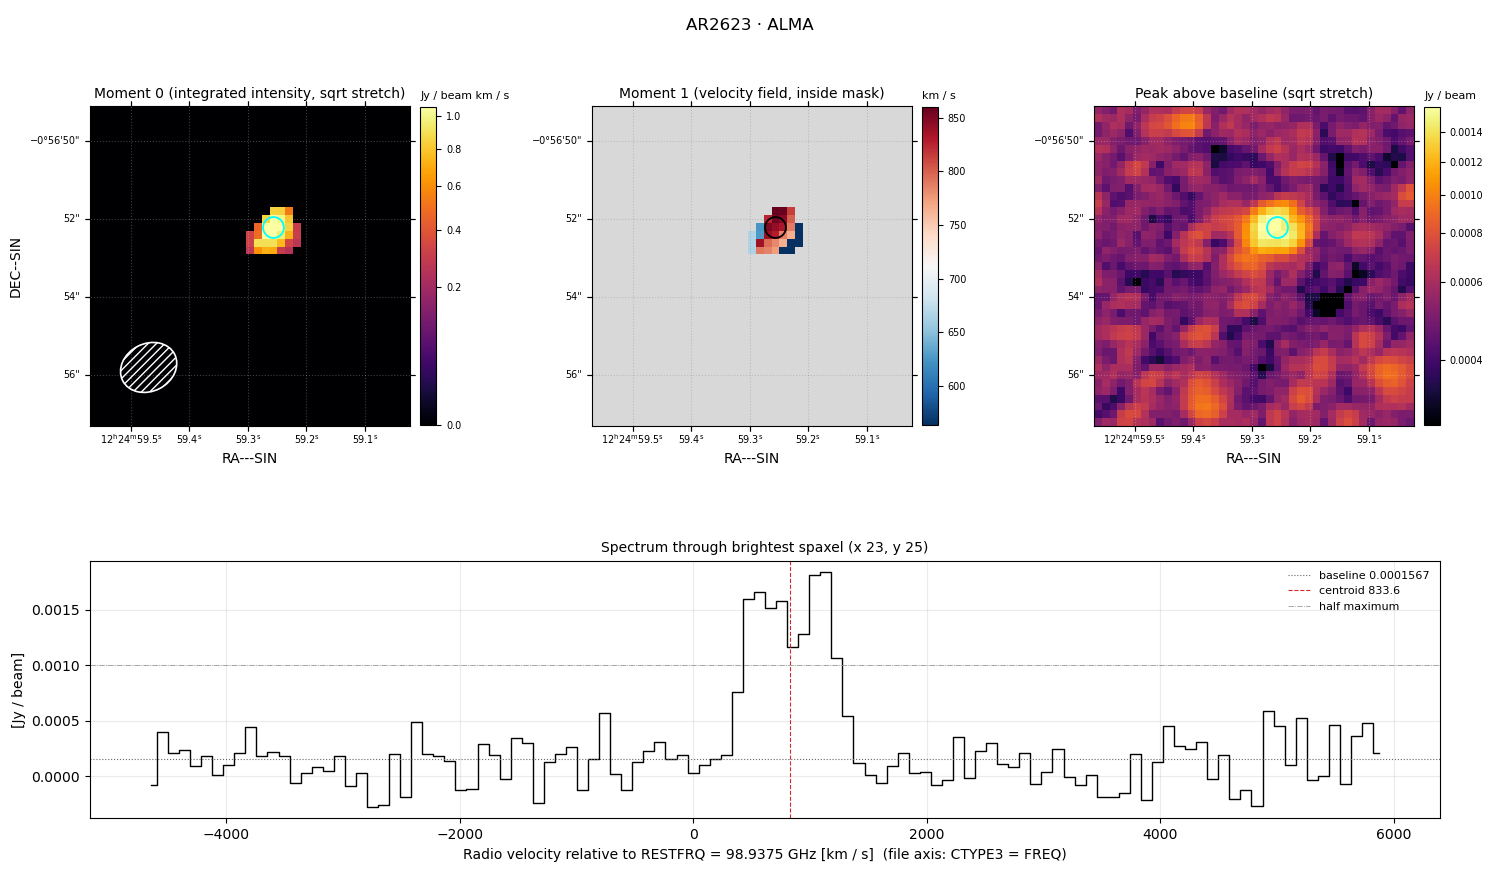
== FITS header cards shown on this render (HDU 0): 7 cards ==
OBJECT  = 'AR2623  '
TELESCOP= 'ALMA    '
BUNIT   = 'Jy/beam '           /Brightness (pixel) unit
CTYPE1  = 'RA---SIN'
CTYPE2  = 'DEC--SIN'
CTYPE3  = 'FREQ    '
RESTFRQ =   9.893750000000E+10 /Rest Frequency (Hz)

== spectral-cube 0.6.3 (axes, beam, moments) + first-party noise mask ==
SpectralCube HDU 0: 112 channels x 41 x 41 spaxels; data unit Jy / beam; figure title: AR2623 · ALMA
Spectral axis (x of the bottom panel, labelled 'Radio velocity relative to RESTFRQ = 98.9375 GHz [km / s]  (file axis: CTYPE3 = FREQ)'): -4640 .. 5871 km / s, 112 channels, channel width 94.7 km / s
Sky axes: RA---SIN/DEC--SIN; field 0.137' x 0.137' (0.2 arcsec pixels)
Beam (drawn as the hatched ellipse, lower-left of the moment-0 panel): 112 per-channel beams; median BMAJ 1.49 arcsec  BMIN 1.22 arcsec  BPA -62.9 deg
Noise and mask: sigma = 1.9e-04 Jy / beam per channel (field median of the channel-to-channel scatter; agrees with the line-free scatter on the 1645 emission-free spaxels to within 8%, no correlation factor applied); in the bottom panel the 103 channels outside the line scatter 2.1e-04 Jy / beam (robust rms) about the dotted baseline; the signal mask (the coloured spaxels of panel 2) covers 2% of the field
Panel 1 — Moment 0 (line voxels x channel width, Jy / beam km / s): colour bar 0 .. 1.06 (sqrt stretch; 0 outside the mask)
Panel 2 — Moment 1 (intensity-weighted velocity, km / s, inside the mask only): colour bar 563 .. 860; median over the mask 786
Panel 3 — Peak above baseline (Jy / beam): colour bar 3.47e-04 .. 0.00159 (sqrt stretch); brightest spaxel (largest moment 0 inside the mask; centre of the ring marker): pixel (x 23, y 25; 0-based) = ICRS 12h24m59.3s -00d56m52s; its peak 0.00168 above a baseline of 0.0001567
Panel 4 — spectrum at that spaxel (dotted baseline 0.0001567 Jy / beam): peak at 1136 km / s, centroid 833.6 km / s (red dashed line; intensity-weighted over the run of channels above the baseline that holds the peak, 142 .. 1373 km / s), W50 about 852 km / s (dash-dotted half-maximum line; edge to edge of the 9 channels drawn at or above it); detected line 426 .. 1278 km / s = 9 of 112 channels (8%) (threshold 4 sigma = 7.7e-04 Jy / beam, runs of >= 3 channels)